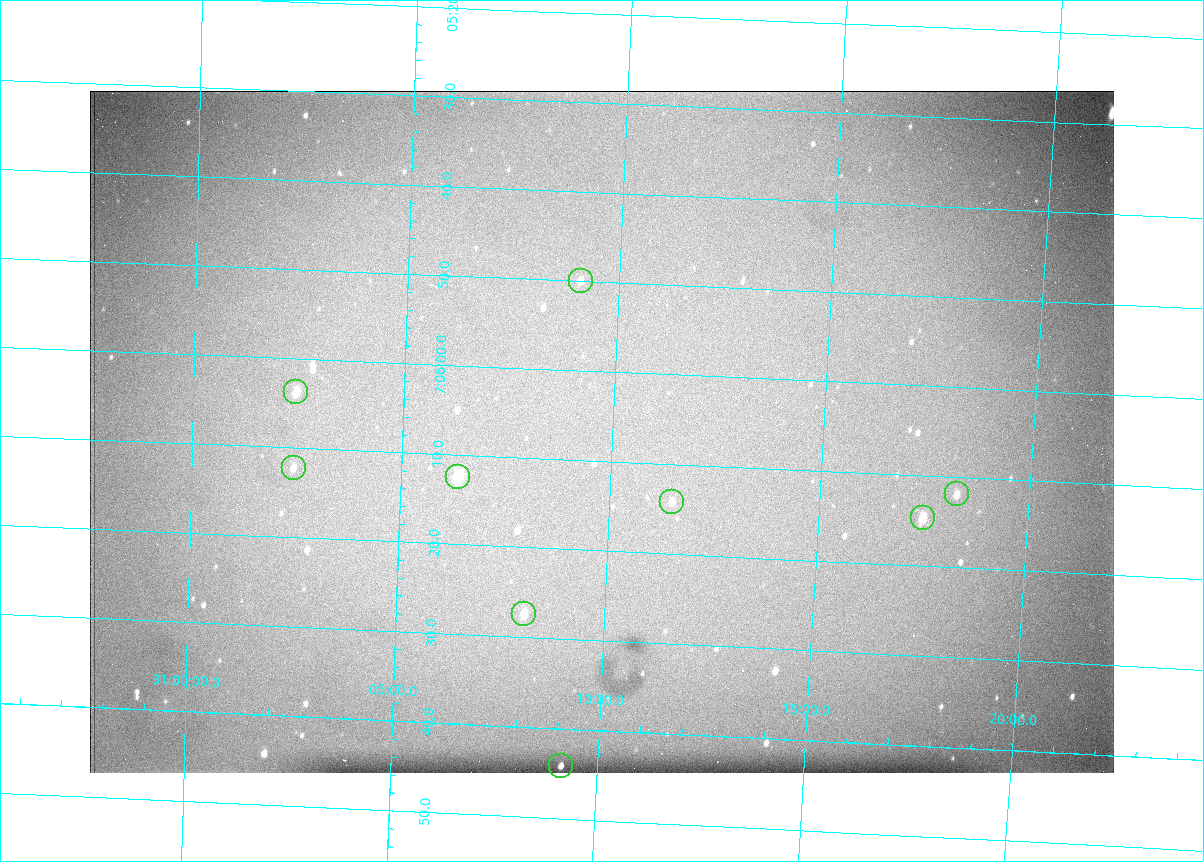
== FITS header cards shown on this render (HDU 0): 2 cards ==
NAXIS1  =                 1024 /fastest changing axis
NAXIS2  =                  682 /next to fastest changing axis

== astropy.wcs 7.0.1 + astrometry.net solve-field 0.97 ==
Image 1024 x 682 px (HDU 0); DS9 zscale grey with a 90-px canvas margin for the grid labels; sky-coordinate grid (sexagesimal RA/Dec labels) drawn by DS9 from the SOLVED WCS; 9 Tycho-2 reference stars matched to detected sources circled (green)
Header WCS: RA---TAN/DEC--TAN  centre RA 07:06:07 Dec +31:10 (106.53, +31.16 deg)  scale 1.43 arcsec/px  FOV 24.4' x 16.3'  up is -93 deg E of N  parity flipped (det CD > 0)
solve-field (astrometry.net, Tycho-2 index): VERIFIED the header's WCS against the Tycho-2 star catalogue (9 matches, 0 conflicts) and refined it, rather than solving blind
Solved WCS: RA---TAN-SIP/DEC--TAN-SIP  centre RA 07:06:07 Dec +31:10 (106.53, +31.16 deg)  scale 1.43 arcsec/px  FOV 24.4' x 16.3'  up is -93 deg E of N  parity flipped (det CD > 0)
The solver's refit moves the header's centre by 0.19 arcsec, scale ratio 0.9973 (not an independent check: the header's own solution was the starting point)
Tycho-2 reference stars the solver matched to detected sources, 9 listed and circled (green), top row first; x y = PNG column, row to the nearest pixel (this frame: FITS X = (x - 90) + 1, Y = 682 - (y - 91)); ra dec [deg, ICRS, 3 dp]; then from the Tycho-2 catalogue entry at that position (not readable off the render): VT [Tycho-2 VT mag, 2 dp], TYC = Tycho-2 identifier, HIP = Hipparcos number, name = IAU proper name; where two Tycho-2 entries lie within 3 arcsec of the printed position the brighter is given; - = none
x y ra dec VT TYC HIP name
581 281 106.458 +31.151 12.35 2438-728-1 - -
296 392 106.516 +31.041 10.39 2438-398-1 - -
294 468 106.551 +31.041 11.84 2438-663-1 - -
458 477 106.552 +31.106 9.20 2438-180-1 - -
957 494 106.550 +31.305 11.61 2438-184-1 - -
672 502 106.559 +31.192 11.79 2438-1039-1 - -
923 518 106.562 +31.292 10.01 2438-106-1 - -
524 614 106.614 +31.135 11.36 2438-550-1 - -
561 766 106.684 +31.152 11.76 2438-931-1 - -